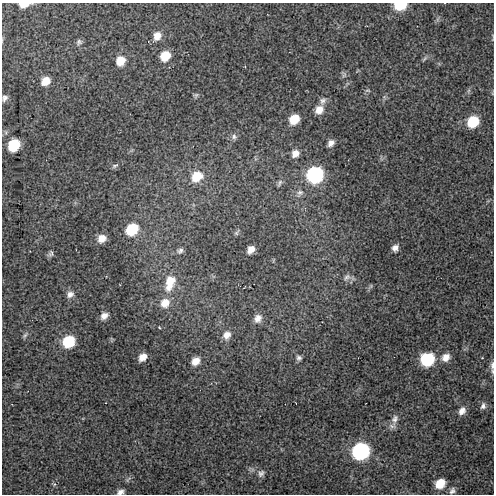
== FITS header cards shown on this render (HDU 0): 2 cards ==
NAXIS1  =                  492 / Axis length
NAXIS2  =                  492 / Axis length

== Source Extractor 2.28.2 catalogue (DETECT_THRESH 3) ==
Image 492 x 492 px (HDU 0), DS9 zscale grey, 1 PNG px = 1 image px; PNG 496 x 496 px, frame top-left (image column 1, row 492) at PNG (2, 3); no overlay
Background 39.5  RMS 1.7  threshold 5.22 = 3 sigma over >= 5 px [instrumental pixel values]
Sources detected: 58; all 58 listed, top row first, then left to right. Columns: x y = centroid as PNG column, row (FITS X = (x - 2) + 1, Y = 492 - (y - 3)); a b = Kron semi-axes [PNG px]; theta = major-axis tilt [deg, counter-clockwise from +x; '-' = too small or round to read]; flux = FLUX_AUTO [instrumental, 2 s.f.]
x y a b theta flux
24 5 11 5 6 1200
400 5 9 6 7 4800
157 36 10 8 60 1000
79 42 8 7 - 310
165 56 10 8 49 2100
424 59 9 4 45 230
120 61 10 9 - 1700
344 75 9 6 83 290
45 81 9 8 - 1400
367 90 8 4 0 200
196 95 7 4 44 200
5 98 8 6 64 380
323 101 10 8 62 510
319 110 10 8 48 1100
294 119 9 8 - 2300
473 122 10 8 47 4200
234 137 8 7 - 350
331 143 8 6 49 560
14 145 9 8 - 4600
295 153 9 8 - 790
115 166 10 5 24 270
315 175 10 9 - 19000
197 176 13 10 34 2600
279 183 10 4 63 280
300 193 12 8 50 530
132 229 11 9 43 4800
237 232 9 4 59 230
102 238 9 8 - 1100
395 248 8 7 - 570
251 250 8 6 52 810
180 251 9 7 17 370
51 254 8 6 65 300
347 277 11 7 40 430
170 283 23 12 73 2400
371 286 7 4 71 170
70 294 10 8 30 580
165 303 12 11 - 1400
104 316 9 7 37 680
258 318 11 9 67 780
159 327 3 2 - 88
25 335 8 4 54 220
227 335 11 9 47 820
68 341 10 8 41 4900
142 357 8 6 43 940
446 357 11 9 40 990
299 358 7 7 - 340
427 359 10 9 - 8100
196 361 9 7 40 990
492 365 12 5 86 460
483 406 8 6 74 380
462 411 10 7 53 700
394 419 16 9 76 730
361 451 10 9 - 24000
261 473 10 8 49 460
54 484 6 5 - 200
440 484 9 8 - 2100
452 491 9 6 52 390
120 492 7 5 26 460
At the frame edge (FLAGS 8, measured only in part): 4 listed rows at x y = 24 5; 400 5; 492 365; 120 492